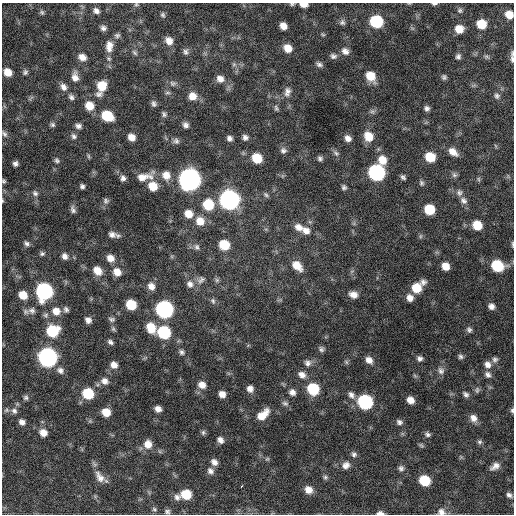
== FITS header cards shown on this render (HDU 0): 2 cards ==
NAXIS1  =                  512 / Axis length
NAXIS2  =                  512 / Axis length

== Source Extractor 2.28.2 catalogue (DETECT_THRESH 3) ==
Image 512 x 512 px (HDU 0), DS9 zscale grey, 1 PNG px = 1 image px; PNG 516 x 516 px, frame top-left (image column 1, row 512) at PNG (2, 3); no overlay
Background 392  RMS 21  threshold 63.5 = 3 sigma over >= 5 px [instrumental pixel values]
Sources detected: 205; all 205 listed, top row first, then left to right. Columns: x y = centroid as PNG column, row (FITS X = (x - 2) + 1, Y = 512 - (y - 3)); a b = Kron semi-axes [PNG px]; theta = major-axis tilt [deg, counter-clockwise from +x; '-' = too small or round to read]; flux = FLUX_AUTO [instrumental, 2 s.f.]
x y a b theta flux
136 4 6 4 -15 2.1e+03
292 4 7 5 0 2.4e+03
304 4 7 4 -2 1.2e+04
409 4 6 3 0 1.3e+03
434 4 7 3 3 2.8e+03
460 10 7 7 - 3.2e+03
96 11 8 6 -40 5.6e+03
42 12 6 6 - 2.9e+03
163 15 7 5 -64 2.8e+03
509 15 7 6 - 1.5e+04
376 21 9 8 - 9.7e+04
342 22 8 8 - 4.2e+03
481 24 8 7 - 2.9e+04
283 26 7 6 - 1.1e+04
103 28 7 6 - 4.5e+03
459 29 8 7 - 1.8e+04
323 34 7 4 -20 2.0e+03
117 35 8 6 15 3.5e+03
169 41 9 7 -52 1.1e+04
109 46 15 9 86 1.3e+04
288 48 9 7 -43 1.6e+04
345 51 10 8 -39 7.9e+03
186 52 8 6 81 4.3e+03
134 53 9 5 -49 3.0e+03
333 56 9 7 -16 4.6e+03
486 56 8 3 -19 2.4e+03
82 57 9 7 -22 9.6e+03
458 57 6 6 - 3.8e+03
512 59 11 5 -87 4.7e+03
319 64 9 6 -27 4.3e+03
8 72 8 7 - 1.6e+04
25 72 7 6 - 3.4e+03
371 76 11 8 -56 2.5e+04
75 77 12 7 -85 1.0e+04
444 77 6 5 - 3.3e+03
220 79 9 8 - 9.0e+03
173 83 9 7 3 4.5e+03
102 86 9 8 - 2.7e+04
63 87 10 7 -58 7.7e+03
287 92 13 8 77 7.7e+03
167 93 8 4 0 2.6e+03
99 94 10 8 0 5.6e+03
193 96 9 9 - 1.4e+04
497 96 8 8 - 4.1e+03
71 97 8 6 -49 4.3e+03
154 104 8 6 -83 4.0e+03
89 106 9 8 - 2.1e+04
276 108 8 5 -67 2.9e+03
427 108 6 6 - 4.5e+03
372 111 8 5 7 3.6e+03
164 114 7 5 -63 3.2e+03
107 116 9 7 -33 5.1e+04
52 125 7 6 - 3.0e+03
185 125 7 6 - 5.2e+03
78 126 7 6 - 5.1e+03
4 134 9 6 -63 3.9e+03
74 136 8 7 - 4.2e+03
368 136 11 9 -62 2.2e+04
131 137 7 6 - 1.1e+04
245 137 7 6 - 5.0e+03
229 138 6 6 - 4.9e+03
348 138 8 6 -44 7.7e+03
176 141 8 7 - 4.3e+03
283 150 9 8 - 4.9e+03
453 152 11 7 -37 1.3e+04
336 153 10 6 -44 4.2e+03
88 156 6 4 -89 2.0e+03
430 157 8 8 - 3.2e+04
257 158 9 8 - 3.2e+04
320 158 6 6 - 3.7e+03
57 160 7 6 - 3.2e+03
382 160 10 9 - 2.0e+04
15 163 5 5 - 4.5e+03
376 172 9 9 - 3.2e+05
166 175 11 10 - 1.4e+04
454 175 7 7 - 3.7e+03
144 177 23 9 13 1.9e+04
403 177 7 5 -48 3.4e+03
123 178 7 6 - 4.8e+03
190 179 10 9 - 1.2e+06
478 179 7 4 -89 2.0e+03
4 181 6 4 -53 2.2e+03
421 183 8 6 -75 3.3e+03
82 186 5 4 - 3.5e+03
153 186 9 8 - 2.2e+04
344 187 6 6 - 3.5e+03
35 193 8 7 - 4.5e+03
459 193 9 8 - 5.4e+03
266 195 8 5 -45 3.0e+03
229 200 10 9 - 6.8e+05
2 201 5 3 - 1.2e+03
106 201 8 8 - 4.2e+03
464 201 10 8 -45 6.7e+03
208 205 9 9 - 4.7e+04
73 209 10 6 -71 4.5e+03
429 209 8 7 - 4.3e+04
188 214 9 8 - 1.5e+04
200 221 10 10 - 1.7e+04
477 225 8 8 - 2.8e+04
299 227 11 8 -34 1.1e+04
306 230 11 9 -36 1.1e+04
112 235 10 7 -16 7.5e+03
27 244 8 6 -38 4.1e+03
513 244 8 3 -89 2.1e+03
224 245 8 8 - 3.8e+04
197 247 8 7 - 4.4e+03
42 254 6 6 - 2.9e+03
65 256 8 6 -62 6.5e+03
110 258 9 8 - 1.1e+04
297 266 13 8 -45 1.9e+04
445 266 7 6 - 1.4e+04
497 266 10 8 -18 6.3e+04
97 271 10 8 -47 1.6e+04
117 272 10 9 - 1.4e+04
201 280 12 8 37 6.6e+03
217 280 6 6 - 2.9e+03
423 282 8 8 - 5.9e+03
190 284 11 10 - 9.2e+03
151 286 10 8 -64 1.0e+04
417 288 9 9 - 3.0e+04
44 291 9 9 - 3.3e+05
23 295 8 7 - 1.9e+04
353 295 9 7 -15 9.8e+03
410 298 8 7 - 9.0e+03
213 301 8 6 -70 3.6e+03
131 305 8 7 - 4.1e+04
491 306 6 6 - 6.3e+03
66 309 7 6 - 3.8e+03
164 309 9 9 - 4.3e+05
32 310 11 9 2 7.2e+03
56 311 10 9 - 1.4e+04
45 315 7 7 - 3.5e+03
112 319 9 6 -16 3.5e+03
88 320 7 6 - 6.5e+03
151 328 11 9 -63 2.7e+04
113 329 7 5 -69 2.7e+03
469 330 8 6 -54 3.8e+03
52 331 10 9 - 5.8e+04
164 332 9 8 - 9.9e+04
110 342 7 5 -36 3.9e+03
321 349 8 6 -70 3.8e+03
181 352 8 7 - 4.0e+03
460 356 6 6 - 3.4e+03
48 357 9 9 - 5.8e+05
420 358 7 6 - 4.6e+03
369 360 9 7 -44 9.6e+03
495 360 8 7 - 4.3e+03
346 362 7 5 -47 2.5e+03
307 363 10 9 - 7.2e+03
488 364 9 8 - 8.5e+03
114 365 8 8 - 9.2e+03
60 370 9 7 -43 6.2e+03
441 371 10 9 - 6.5e+03
488 374 9 7 -53 5.5e+03
302 375 11 8 -31 8.9e+03
415 376 7 4 -19 1.8e+03
105 381 9 8 - 8.3e+03
202 385 10 8 -25 1.1e+04
250 389 8 7 - 8.0e+03
313 389 9 8 - 7.1e+04
477 390 8 6 89 3.2e+03
292 392 8 7 - 6.9e+03
88 394 8 8 - 5.6e+04
222 394 6 6 - 9.8e+03
466 394 9 6 -44 4.2e+03
351 395 10 7 -54 6.6e+03
26 398 6 6 - 3.4e+03
410 400 7 6 - 1.1e+04
365 402 9 8 - 2.1e+05
285 403 9 6 -18 4.0e+03
158 409 6 5 - 7.8e+03
6 410 7 5 22 2.9e+03
512 410 6 4 -76 2.6e+03
14 411 8 7 - 5.3e+03
106 412 7 7 - 2.0e+04
263 415 15 8 42 2.1e+04
473 418 10 8 -55 9.5e+03
22 422 7 6 - 6.3e+03
399 422 8 6 -29 4.4e+03
203 432 7 6 - 3.1e+03
43 433 9 8 - 1.2e+04
427 434 7 5 -21 3.7e+03
220 440 7 6 - 6.4e+03
480 442 7 6 - 3.1e+03
148 444 10 9 - 1.4e+04
421 445 8 4 -44 2.2e+03
354 454 8 7 - 4.1e+03
267 459 6 4 41 1.9e+03
214 462 8 6 -45 7.4e+03
346 465 10 9 - 8.4e+03
495 466 12 7 30 8.7e+03
401 468 7 7 - 4.2e+03
210 471 9 7 -45 6.3e+03
100 477 18 10 -58 1.4e+04
325 477 6 6 - 2.8e+03
425 480 8 7 - 5.4e+04
242 486 3 3 - 3.9e+03
308 490 8 7 - 1.3e+04
186 494 8 8 - 3.6e+04
509 495 7 5 -34 4.3e+03
177 497 9 8 - 6.7e+03
154 509 7 6 - 2.8e+03
167 511 8 6 -14 3.7e+03
441 512 10 9 - 7.7e+03
380 513 8 4 -4 5.6e+03
At the frame edge (FLAGS 8, measured only in part): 13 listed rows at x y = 136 4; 292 4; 304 4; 409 4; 434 4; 509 15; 512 59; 4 181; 2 201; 513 244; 512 410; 441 512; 380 513